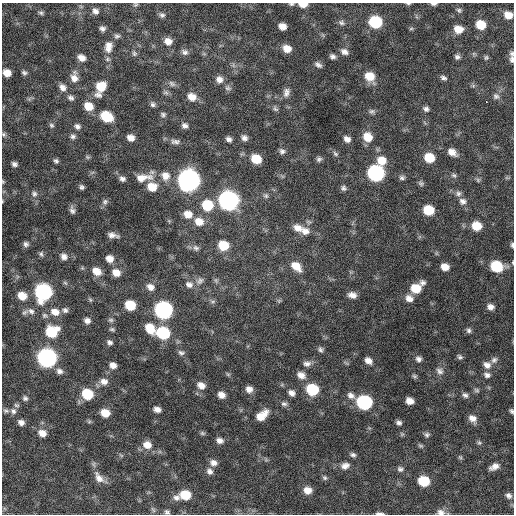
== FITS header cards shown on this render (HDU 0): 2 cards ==
NAXIS1  =                  512 / Axis length
NAXIS2  =                  512 / Axis length

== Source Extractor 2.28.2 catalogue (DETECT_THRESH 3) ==
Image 512 x 512 px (HDU 0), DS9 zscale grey, 1 PNG px = 1 image px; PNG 516 x 516 px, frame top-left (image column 1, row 512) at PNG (2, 3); no overlay
Background 392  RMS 21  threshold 63.9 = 3 sigma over >= 5 px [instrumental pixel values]
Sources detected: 209; all 209 listed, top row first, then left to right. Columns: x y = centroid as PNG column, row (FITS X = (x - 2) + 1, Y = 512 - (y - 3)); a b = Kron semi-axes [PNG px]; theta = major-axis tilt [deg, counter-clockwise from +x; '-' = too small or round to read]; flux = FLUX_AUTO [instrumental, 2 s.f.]
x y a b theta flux
408 3 6 3 0 1.8e+03
291 4 7 4 1 2.4e+03
303 4 8 4 -1 1.4e+04
434 4 7 3 0 3.7e+03
135 5 7 4 7 2.1e+03
459 10 7 5 -45 2.9e+03
95 11 7 6 - 5.8e+03
41 13 6 6 - 2.9e+03
162 15 8 6 -2 3.8e+03
508 15 7 6 - 1.5e+04
375 22 9 8 - 9.6e+04
341 23 8 7 - 4.0e+03
481 25 8 7 - 2.9e+04
282 26 7 6 - 1.1e+04
102 28 6 5 - 4.4e+03
411 29 6 4 2 1.9e+03
458 29 8 7 - 1.8e+04
117 36 8 5 13 3.4e+03
168 41 8 7 - 1.1e+04
108 47 15 10 83 1.3e+04
287 49 8 7 - 1.6e+04
185 52 9 7 -28 5.1e+03
344 52 9 7 -31 6.6e+03
134 53 7 6 - 3.0e+03
512 53 7 5 -70 3.2e+03
332 56 6 5 - 4.5e+03
457 57 6 5 - 3.9e+03
486 57 6 5 - 2.3e+03
81 58 7 6 - 9.5e+03
512 59 8 5 -86 4.1e+03
318 65 9 5 -35 4.6e+03
7 73 7 6 - 1.5e+04
24 73 7 6 - 3.5e+03
370 76 10 9 - 2.4e+04
74 77 13 8 -88 1.2e+04
443 78 8 5 -29 3.9e+03
219 79 9 8 - 8.9e+03
172 84 11 6 -33 4.5e+03
101 86 10 9 - 2.8e+04
62 87 10 8 -49 7.8e+03
228 88 9 7 -8 4.3e+03
286 92 12 8 79 7.5e+03
166 93 9 4 7 2.7e+03
98 95 10 7 -10 6.0e+03
496 96 9 8 - 5.0e+03
192 97 10 8 -25 1.4e+04
71 98 9 7 -31 4.7e+03
486 102 3 2 - 2.7e+03
153 104 7 7 - 3.8e+03
88 106 9 8 - 2.1e+04
275 109 9 5 -44 3.3e+03
426 109 7 6 - 4.3e+03
372 111 8 6 -12 3.7e+03
163 114 7 6 - 3.1e+03
107 117 10 7 -28 5.2e+04
51 125 7 6 - 3.0e+03
77 126 8 7 - 4.9e+03
185 126 8 6 -27 5.2e+03
4 134 6 5 - 2.7e+03
73 136 7 6 - 4.1e+03
368 137 10 9 - 2.1e+04
131 138 7 6 - 1.0e+04
244 138 7 6 - 5.8e+03
229 139 7 6 - 5.1e+03
347 139 8 6 -39 7.3e+03
175 142 13 7 0 6.4e+03
282 151 8 7 - 4.6e+03
452 152 10 7 -34 1.2e+04
335 154 9 5 -45 3.3e+03
87 157 6 5 - 2.3e+03
429 158 9 8 - 3.2e+04
256 159 9 7 -29 3.2e+04
319 159 7 6 - 3.8e+03
381 160 10 10 - 2.0e+04
56 161 6 5 - 3.4e+03
14 164 5 4 - 4.4e+03
376 173 9 9 - 3.1e+05
454 175 7 5 -35 2.9e+03
165 176 11 11 - 1.4e+04
143 178 24 10 6 2.1e+04
402 178 8 6 -13 3.7e+03
507 178 7 4 -18 1.8e+03
122 179 8 6 -24 5.1e+03
189 180 10 9 - 1.2e+06
478 180 6 5 - 2.3e+03
3 182 5 4 - 1.4e+03
421 183 8 5 -33 3.0e+03
81 187 6 5 - 3.5e+03
152 187 9 8 - 2.2e+04
343 188 7 6 - 3.9e+03
458 193 8 7 - 4.6e+03
34 194 8 7 - 4.9e+03
266 196 8 6 -44 3.4e+03
228 200 10 9 - 6.7e+05
2 201 4 3 - 9.1e+02
463 201 10 9 - 7.9e+03
105 202 8 8 - 4.2e+03
207 205 10 9 - 4.8e+04
72 210 9 6 -71 5.1e+03
428 210 8 7 - 4.2e+04
188 214 9 8 - 1.5e+04
199 222 10 9 - 1.6e+04
476 226 9 8 - 2.8e+04
298 228 13 9 -26 1.2e+04
305 231 11 10 - 1.2e+04
112 235 11 5 -10 7.5e+03
26 244 6 6 - 4.1e+03
223 245 9 7 -19 3.7e+04
512 245 6 4 -84 2.8e+03
196 248 8 7 - 4.3e+03
41 254 7 5 -87 3.0e+03
64 257 8 7 - 7.0e+03
110 259 9 8 - 1.1e+04
296 266 13 8 -43 1.9e+04
496 266 10 8 -15 6.3e+04
445 267 7 6 - 1.3e+04
96 271 11 8 -34 1.6e+04
116 273 10 8 -28 1.4e+04
200 281 11 8 38 6.3e+03
423 283 8 7 - 5.0e+03
189 284 11 9 -21 8.7e+03
150 287 10 8 -31 9.2e+03
416 288 9 8 - 3.0e+04
43 292 9 9 - 3.2e+05
352 295 9 6 -13 9.1e+03
22 296 8 7 - 1.9e+04
409 298 10 8 -29 9.9e+03
90 300 6 4 -59 2.2e+03
213 301 8 4 -8 2.7e+03
130 305 8 7 - 4.2e+04
490 307 8 7 - 7.1e+03
65 310 7 6 - 4.1e+03
163 310 9 9 - 4.3e+05
31 311 10 8 -35 6.6e+03
55 312 11 8 -19 1.3e+04
44 315 6 6 - 3.0e+03
111 320 8 5 -14 3.1e+03
87 321 7 6 - 6.2e+03
150 328 11 8 -54 2.7e+04
112 329 7 5 -14 2.6e+03
469 330 7 6 - 3.8e+03
52 332 10 9 - 5.7e+04
163 333 9 8 - 9.9e+04
110 342 7 5 -33 4.0e+03
320 350 8 6 -75 3.6e+03
181 353 10 6 -14 3.9e+03
460 357 7 5 -34 3.2e+03
47 358 10 9 - 5.8e+05
418 359 7 6 - 4.9e+03
494 360 9 8 - 5.4e+03
368 361 8 6 -35 9.1e+03
307 364 11 7 3 6.5e+03
113 365 7 6 - 8.4e+03
487 365 10 9 - 9.0e+03
59 371 9 7 -23 6.0e+03
440 371 11 8 -36 6.7e+03
228 374 7 5 -30 2.2e+03
301 375 11 8 -27 9.6e+03
487 375 9 7 -13 5.7e+03
414 376 8 5 -27 2.7e+03
104 381 10 8 -6 9.3e+03
201 385 10 7 -32 1.1e+04
249 389 8 7 - 8.7e+03
312 389 9 8 - 7.1e+04
476 390 8 6 -16 3.0e+03
291 393 8 6 -39 6.9e+03
87 394 9 7 -30 5.5e+04
221 395 7 6 - 1.0e+04
351 395 10 7 -31 7.1e+03
465 395 8 6 -36 4.3e+03
25 398 6 6 - 3.4e+03
410 401 7 6 - 1.1e+04
364 402 9 8 - 2.1e+05
284 404 8 6 -16 4.0e+03
16 405 8 5 -18 2.5e+03
157 409 7 5 -9 7.6e+03
6 411 8 5 -10 3.3e+03
13 411 8 7 - 4.9e+03
511 411 5 4 - 2.7e+03
105 413 8 7 - 2.0e+04
262 415 14 8 41 2.0e+04
472 418 10 8 -40 9.8e+03
21 422 6 5 - 6.2e+03
399 423 6 5 - 4.3e+03
42 433 10 8 -30 1.2e+04
202 433 7 5 -15 2.4e+03
427 435 7 7 - 3.6e+03
220 441 8 6 -19 6.6e+03
479 443 7 5 -68 2.6e+03
147 445 11 9 -13 1.5e+04
421 446 7 5 -7 2.3e+03
121 455 6 4 -19 2.0e+03
353 455 8 5 -13 3.9e+03
460 457 6 4 -44 2.1e+03
213 463 9 8 - 7.9e+03
345 466 11 8 14 8.2e+03
494 467 11 6 26 8.6e+03
400 469 7 7 - 3.9e+03
210 471 9 8 - 6.3e+03
99 478 17 9 -54 1.2e+04
325 478 7 6 - 2.8e+03
424 481 8 7 - 5.3e+04
307 490 8 7 - 1.3e+04
185 495 9 7 -8 3.6e+04
509 496 8 6 -38 4.8e+03
176 498 10 8 -15 6.7e+03
167 512 6 6 - 3.2e+03
441 512 10 7 -12 7.1e+03
379 513 8 3 -2 4.0e+03
At the frame edge (FLAGS 8, measured only in part): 15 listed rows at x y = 408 3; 291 4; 303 4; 434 4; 512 53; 512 59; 4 134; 3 182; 2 201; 512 245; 496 266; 511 411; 167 512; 441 512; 379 513